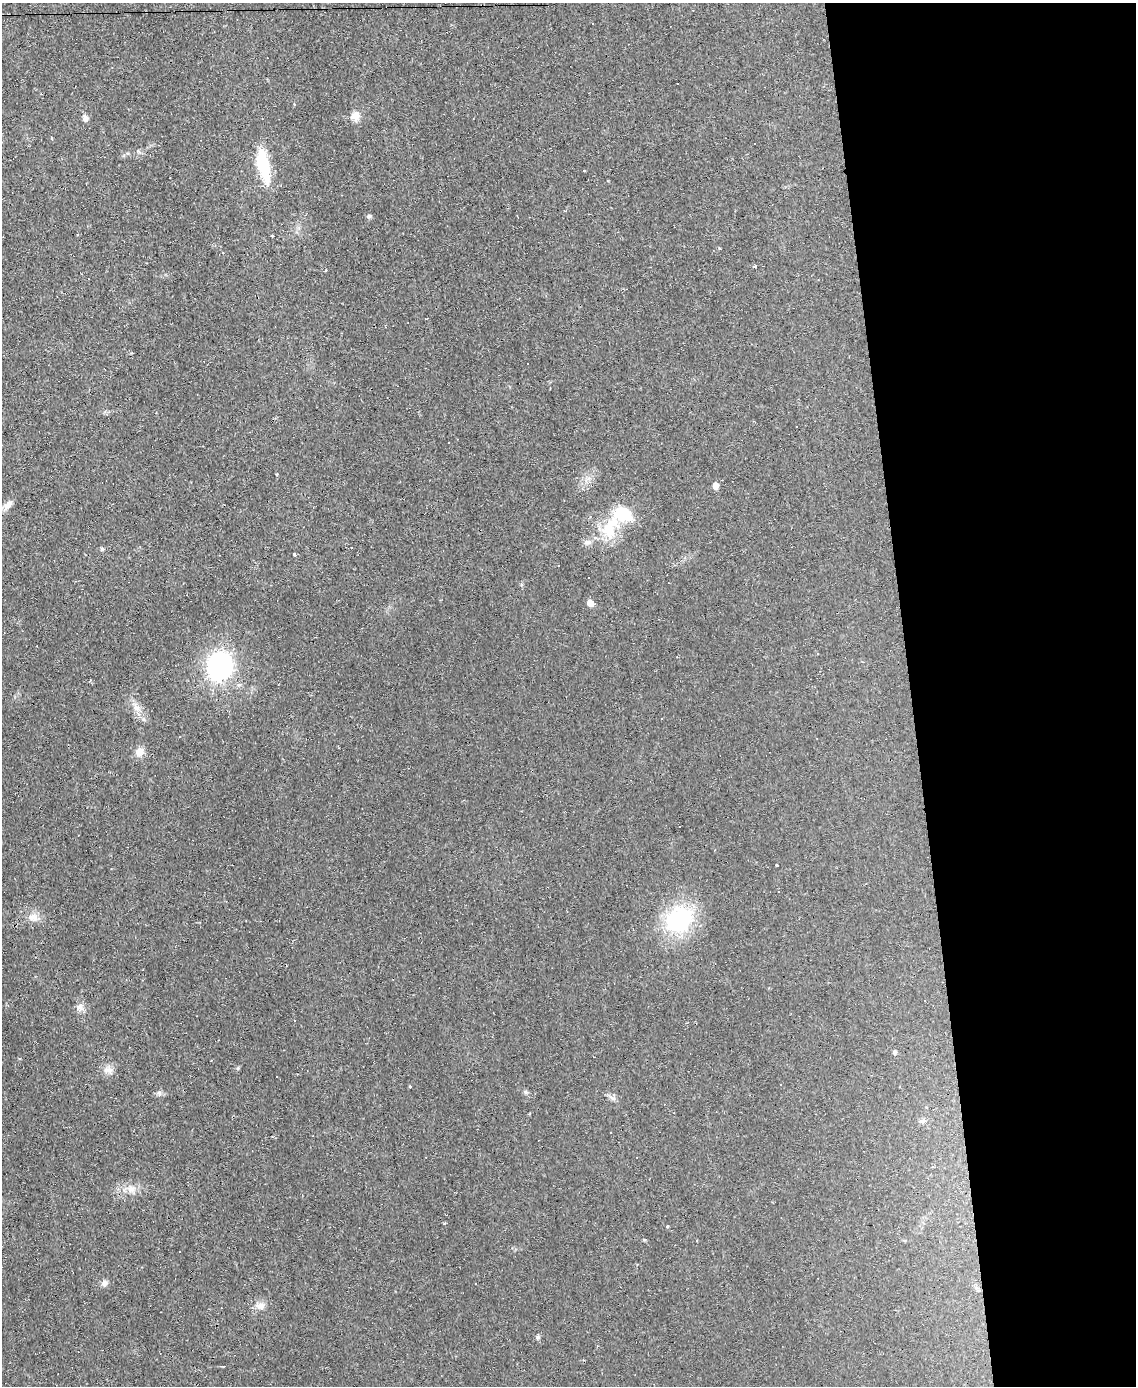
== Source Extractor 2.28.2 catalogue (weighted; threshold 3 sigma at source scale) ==
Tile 8 of 4 x 3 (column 4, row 2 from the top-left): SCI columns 3402-4535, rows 1513-2896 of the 4535 x 4512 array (HDU 1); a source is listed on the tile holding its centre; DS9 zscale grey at full resolution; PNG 1138 x 1388 px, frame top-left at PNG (2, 3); no overlay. Shown black and unused: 20% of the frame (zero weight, under 2 of 3 exposures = <1% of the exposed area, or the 3 px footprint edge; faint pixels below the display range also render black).
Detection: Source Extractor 2.28.2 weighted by HDU 2 'WHT'; one run over the whole footprint, this tile lists its part. Background 0.0242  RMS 0.0048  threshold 0.0214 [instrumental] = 3 sigma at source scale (4.5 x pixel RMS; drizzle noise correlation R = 1.50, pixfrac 1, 0.05/0.05 arcsec/px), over >= 5 px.
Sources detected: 65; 22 cosmic-ray / hot-pixel residue — not listed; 2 inside a brighter listed object's ellipse — not listed separately; the other 41 listed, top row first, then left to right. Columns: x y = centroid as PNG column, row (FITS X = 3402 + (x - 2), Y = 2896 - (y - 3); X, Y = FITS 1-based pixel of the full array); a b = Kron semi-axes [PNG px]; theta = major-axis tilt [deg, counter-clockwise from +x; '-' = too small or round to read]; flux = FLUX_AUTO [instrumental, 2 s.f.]
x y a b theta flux
356 114 14 9 7 3.4
85 118 10 6 -70 1.7
473 118 3 2 - 0.32
755 143 2 2 - 0.35
263 166 40 12 -77 19
584 171 3 3 - 0.77
369 216 6 5 - 1.1
272 236 3 3 - 0.97
755 266 4 3 - 0.65
796 426 3 3 - 3.7
716 486 6 5 - 3.3
8 505 16 7 49 2.7
610 528 38 21 62 20
102 549 5 4 - 0.68
294 554 4 3 - 0.9
590 603 5 5 - 4.7
220 666 22 18 73 75
90 680 3 3 - 0.63
136 708 9 7 14 2.2
140 752 11 10 - 4
777 865 3 2 - 0.4
31 917 13 10 43 3.4
679 919 33 27 33 43
80 1008 11 9 84 2.7
294 1021 3 2 - 0.34
895 1052 5 4 - 1.2
108 1070 15 7 3 2.6
277 1076 3 2 - 0.59
780 1084 3 3 - 0.91
410 1086 3 3 - 0.47
525 1092 6 5 - 0.83
159 1093 6 5 - 0.97
613 1098 7 6 - 1.3
922 1121 8 6 19 1.2
611 1132 2 2 - 0.38
131 1189 11 10 - 3.4
445 1223 4 3 - 0.44
644 1240 4 3 - 0.49
104 1283 9 8 - 1.7
261 1307 13 10 -42 3.4
538 1337 6 6 - 0.99
Unlisted compact peaks at least as high as the median listed source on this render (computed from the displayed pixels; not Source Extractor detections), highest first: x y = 238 1068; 143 719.